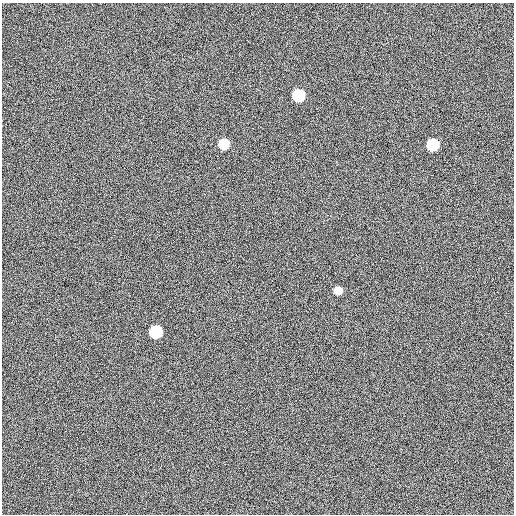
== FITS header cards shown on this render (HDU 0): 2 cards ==
NAXIS1  =                  512
NAXIS2  =                  512

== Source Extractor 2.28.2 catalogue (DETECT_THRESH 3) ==
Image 512 x 512 px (HDU 0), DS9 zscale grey, 1 PNG px = 1 image px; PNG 516 x 516 px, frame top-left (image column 1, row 512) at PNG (2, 3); no overlay
Background 461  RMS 13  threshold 39.4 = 3 sigma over >= 5 px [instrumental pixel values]
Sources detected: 5; all 5 listed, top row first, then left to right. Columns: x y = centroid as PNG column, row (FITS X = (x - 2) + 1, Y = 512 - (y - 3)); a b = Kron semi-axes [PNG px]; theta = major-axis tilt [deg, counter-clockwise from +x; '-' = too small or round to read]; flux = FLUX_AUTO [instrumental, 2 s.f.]
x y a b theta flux
298 95 9 9 - 46000
224 144 9 8 - 14000
432 145 8 8 - 29000
338 291 7 7 - 5700
156 332 9 9 - 45000